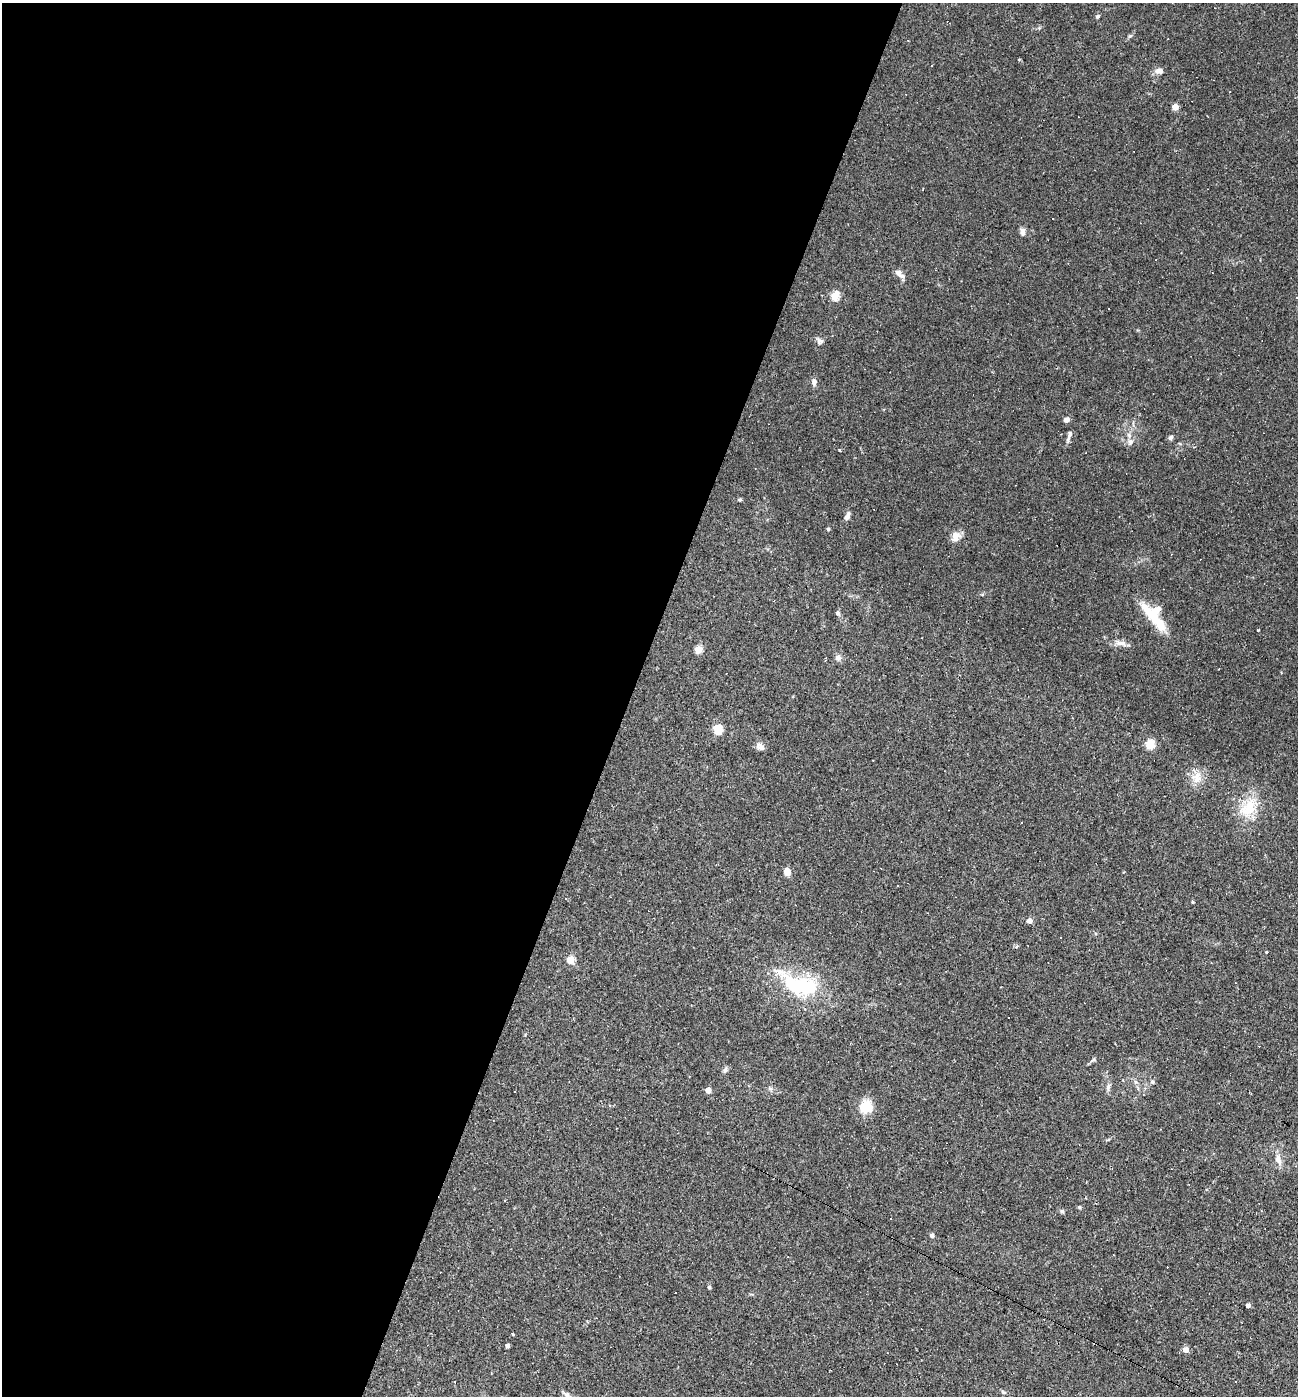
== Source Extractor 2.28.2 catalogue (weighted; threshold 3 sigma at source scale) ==
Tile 5 of 4 x 4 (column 1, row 2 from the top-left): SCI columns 271-1566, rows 2791-4184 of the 5591 x 5579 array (HDU 1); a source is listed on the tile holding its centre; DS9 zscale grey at full resolution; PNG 1300 x 1398 px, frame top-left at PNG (2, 3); no overlay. Shown black and unused: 49% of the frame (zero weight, under 2 of 3 exposures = <1% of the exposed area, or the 3 px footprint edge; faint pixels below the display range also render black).
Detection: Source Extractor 2.28.2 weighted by HDU 2 'WHT'; one run over the whole footprint, this tile lists its part. Background 0.0501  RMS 0.0055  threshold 0.025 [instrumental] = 3 sigma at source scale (4.5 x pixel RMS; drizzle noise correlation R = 1.50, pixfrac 1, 0.05/0.05 arcsec/px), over >= 5 px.
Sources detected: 78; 17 cosmic-ray / hot-pixel residue — not listed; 2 inside a brighter listed object's ellipse — not listed separately; the other 59 listed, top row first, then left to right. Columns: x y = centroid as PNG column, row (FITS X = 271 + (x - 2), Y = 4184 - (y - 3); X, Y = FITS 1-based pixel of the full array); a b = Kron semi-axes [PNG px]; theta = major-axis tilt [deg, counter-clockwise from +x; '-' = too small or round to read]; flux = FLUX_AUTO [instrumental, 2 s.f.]
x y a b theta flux
1098 16 6 5 - 0.99
1130 36 7 5 27 0.98
1019 59 4 3 - 0.45
1159 71 11 8 3 2.9
1175 107 4 4 - 10
1022 232 11 6 90 2
899 274 14 6 -40 3.3
835 296 5 5 - 25
820 341 9 8 - 2
814 382 9 6 -84 2.4
1066 420 6 5 - 2.6
1070 434 11 6 73 2.1
1171 437 6 5 - 1.6
1131 442 8 7 - 2
840 450 4 3 - 0.47
740 500 7 3 0 0.8
847 516 11 6 64 2.4
828 529 4 3 - 1
954 535 15 12 17 4.2
838 613 8 6 -54 1.1
1155 618 45 11 -51 17
1258 630 3 3 - 2.1
1121 643 17 7 -13 3.6
698 649 5 4 - 18
838 658 9 8 - 2.2
718 730 5 5 - 30
1150 744 5 5 - 29
760 747 12 8 -33 2.4
1197 777 18 14 84 7.1
1248 808 29 19 56 17
787 872 7 6 - 5.6
566 899 3 3 - 0.47
1193 902 4 3 - 0.49
1029 921 4 4 - 5
1016 947 6 4 20 0.66
1266 952 3 3 - 0.58
570 960 5 5 - 19
799 984 58 25 -20 44
1093 1060 9 4 35 1.1
725 1070 9 6 53 1.5
1152 1082 6 5 - 0.96
1108 1087 9 6 80 1.7
770 1088 7 4 -1 1.1
708 1090 4 4 - 6.8
515 1091 2 2 - 0.43
866 1107 19 17 67 9.4
1278 1159 17 8 -75 4.3
1079 1207 5 4 - 0.61
1062 1211 5 5 - 0.92
932 1236 4 4 - 2.1
709 1287 4 4 - 0.77
1248 1305 4 4 - 2
513 1334 3 3 - 1.8
507 1346 4 4 - 1.9
1185 1350 5 5 - 5.1
454 1382 3 3 - 0.49
1236 1382 3 2 - 0.51
1003 1392 7 4 -43 0.8
567 1395 10 6 -47 1.9
Isophote crosses this tile's border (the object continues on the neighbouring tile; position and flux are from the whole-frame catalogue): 1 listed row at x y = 567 1395